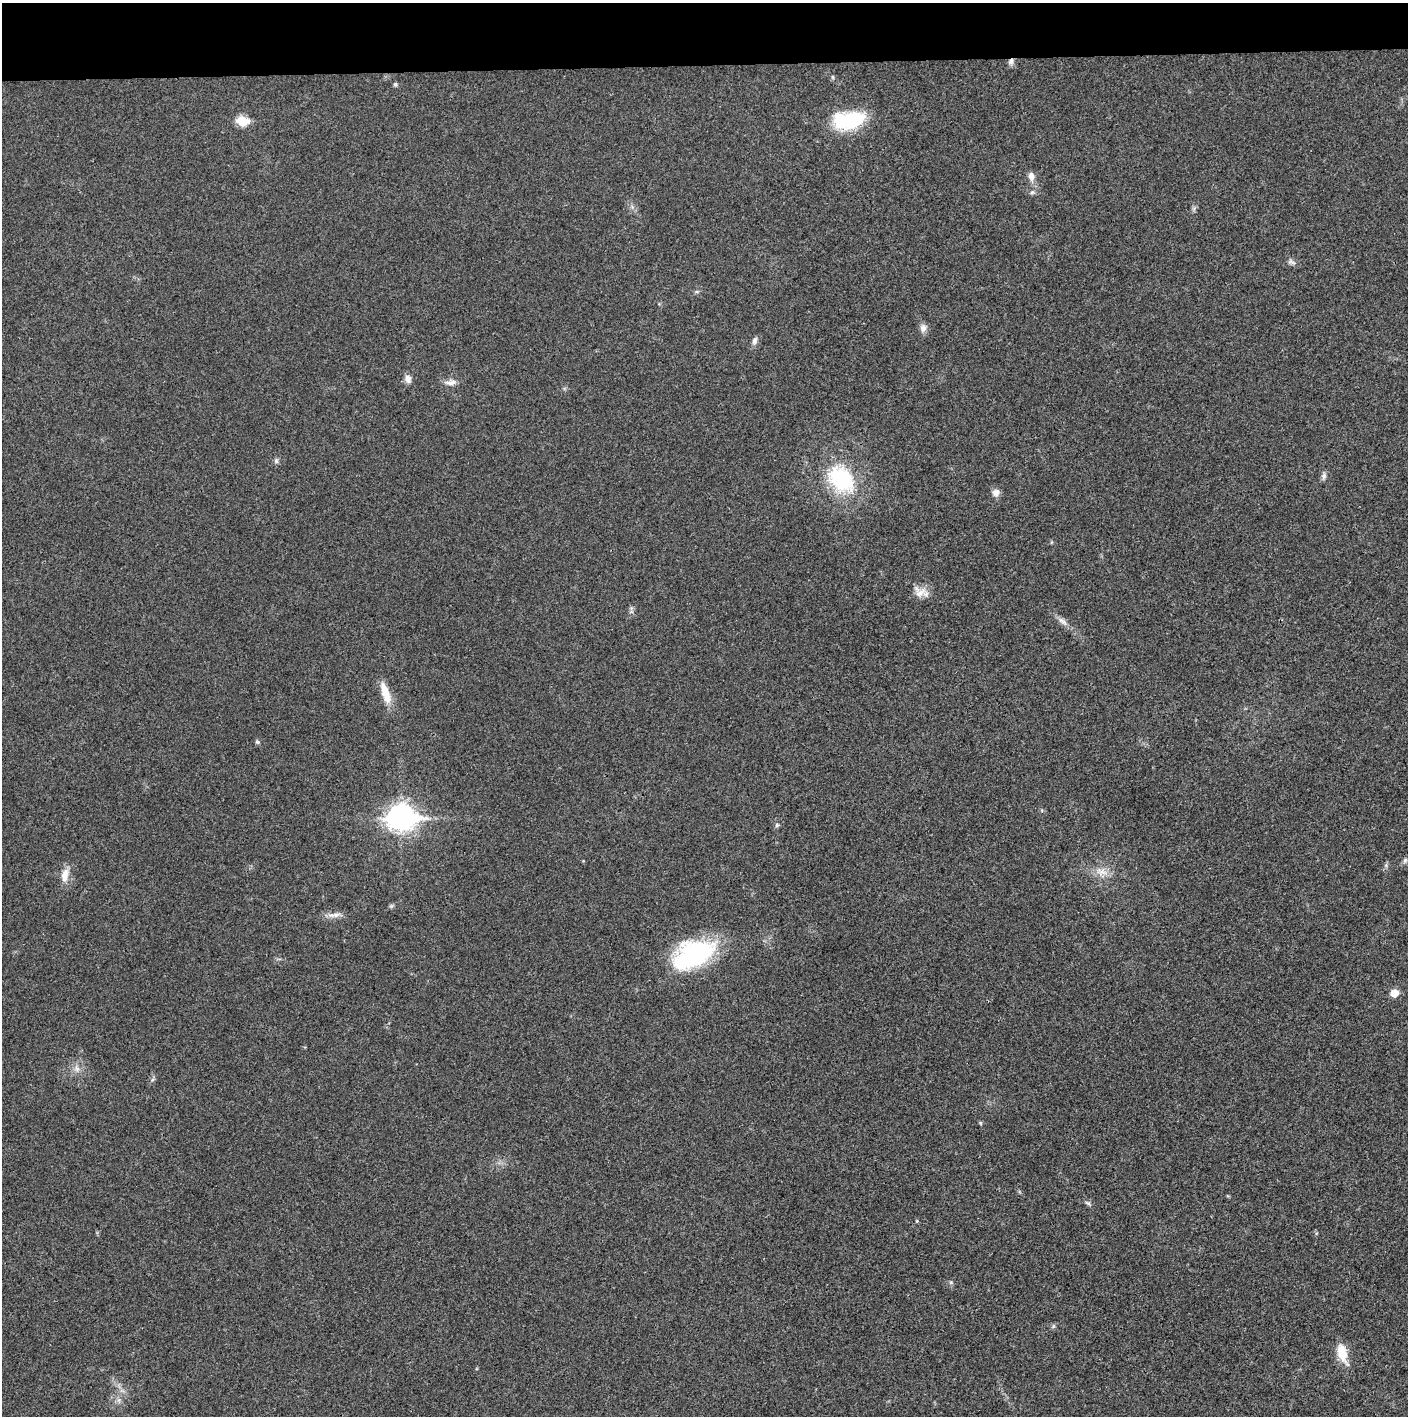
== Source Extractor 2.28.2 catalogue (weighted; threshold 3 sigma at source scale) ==
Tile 2 of 3 x 3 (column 2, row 1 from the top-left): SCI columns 1409-2814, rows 2829-4242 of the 4220 x 4242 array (HDU 1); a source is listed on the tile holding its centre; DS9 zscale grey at full resolution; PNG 1410 x 1418 px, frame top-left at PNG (2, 3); no overlay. Shown black and unused: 4% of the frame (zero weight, under 3 of 4 exposures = <1% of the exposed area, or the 3 px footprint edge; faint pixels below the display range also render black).
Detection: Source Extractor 2.28.2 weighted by HDU 2 'WHT'; one run over the whole footprint, this tile lists its part. Background 0.0191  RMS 0.0051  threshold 0.0231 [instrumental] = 3 sigma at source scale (4.5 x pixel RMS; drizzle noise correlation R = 1.50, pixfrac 1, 0.05/0.05 arcsec/px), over >= 5 px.
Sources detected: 35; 1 inside a brighter listed object's ellipse — not listed separately; the other 34 listed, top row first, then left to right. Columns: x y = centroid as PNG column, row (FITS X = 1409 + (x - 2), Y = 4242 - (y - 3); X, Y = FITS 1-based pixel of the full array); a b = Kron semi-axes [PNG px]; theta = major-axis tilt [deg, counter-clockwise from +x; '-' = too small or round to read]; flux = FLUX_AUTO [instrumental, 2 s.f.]
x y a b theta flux
1011 61 8 7 - 2
395 84 4 4 - 1.2
850 120 37 18 12 31
242 121 6 5 - 26
1031 176 11 8 -76 3.4
1032 192 6 5 - 1
1291 262 13 5 -25 1.6
923 328 11 8 76 2.6
755 341 11 6 69 1.9
408 379 11 8 -83 2.7
450 382 17 7 6 3
276 461 7 6 - 1.2
1324 476 10 6 82 1.6
841 479 32 24 -44 42
996 493 9 9 - 2.8
920 593 20 9 33 5
1063 621 17 6 -40 2.9
385 693 28 9 -72 8.9
257 742 6 5 - 0.81
401 817 11 9 1 470
777 825 7 5 69 0.96
1405 860 8 5 73 1.2
1101 872 18 10 -11 5.7
65 876 17 9 80 5.4
391 906 5 5 - 0.8
336 915 16 6 15 3
693 954 50 28 24 57
1394 993 6 5 - 9.7
77 1069 9 5 -59 1.8
980 1123 6 4 -60 0.63
1088 1203 9 4 -44 1.1
917 1221 4 4 - 0.47
951 1282 6 4 19 0.68
1342 1353 25 10 -73 9.8
Overlapping masked pixels (flux is a lower limit): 1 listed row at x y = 1011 61